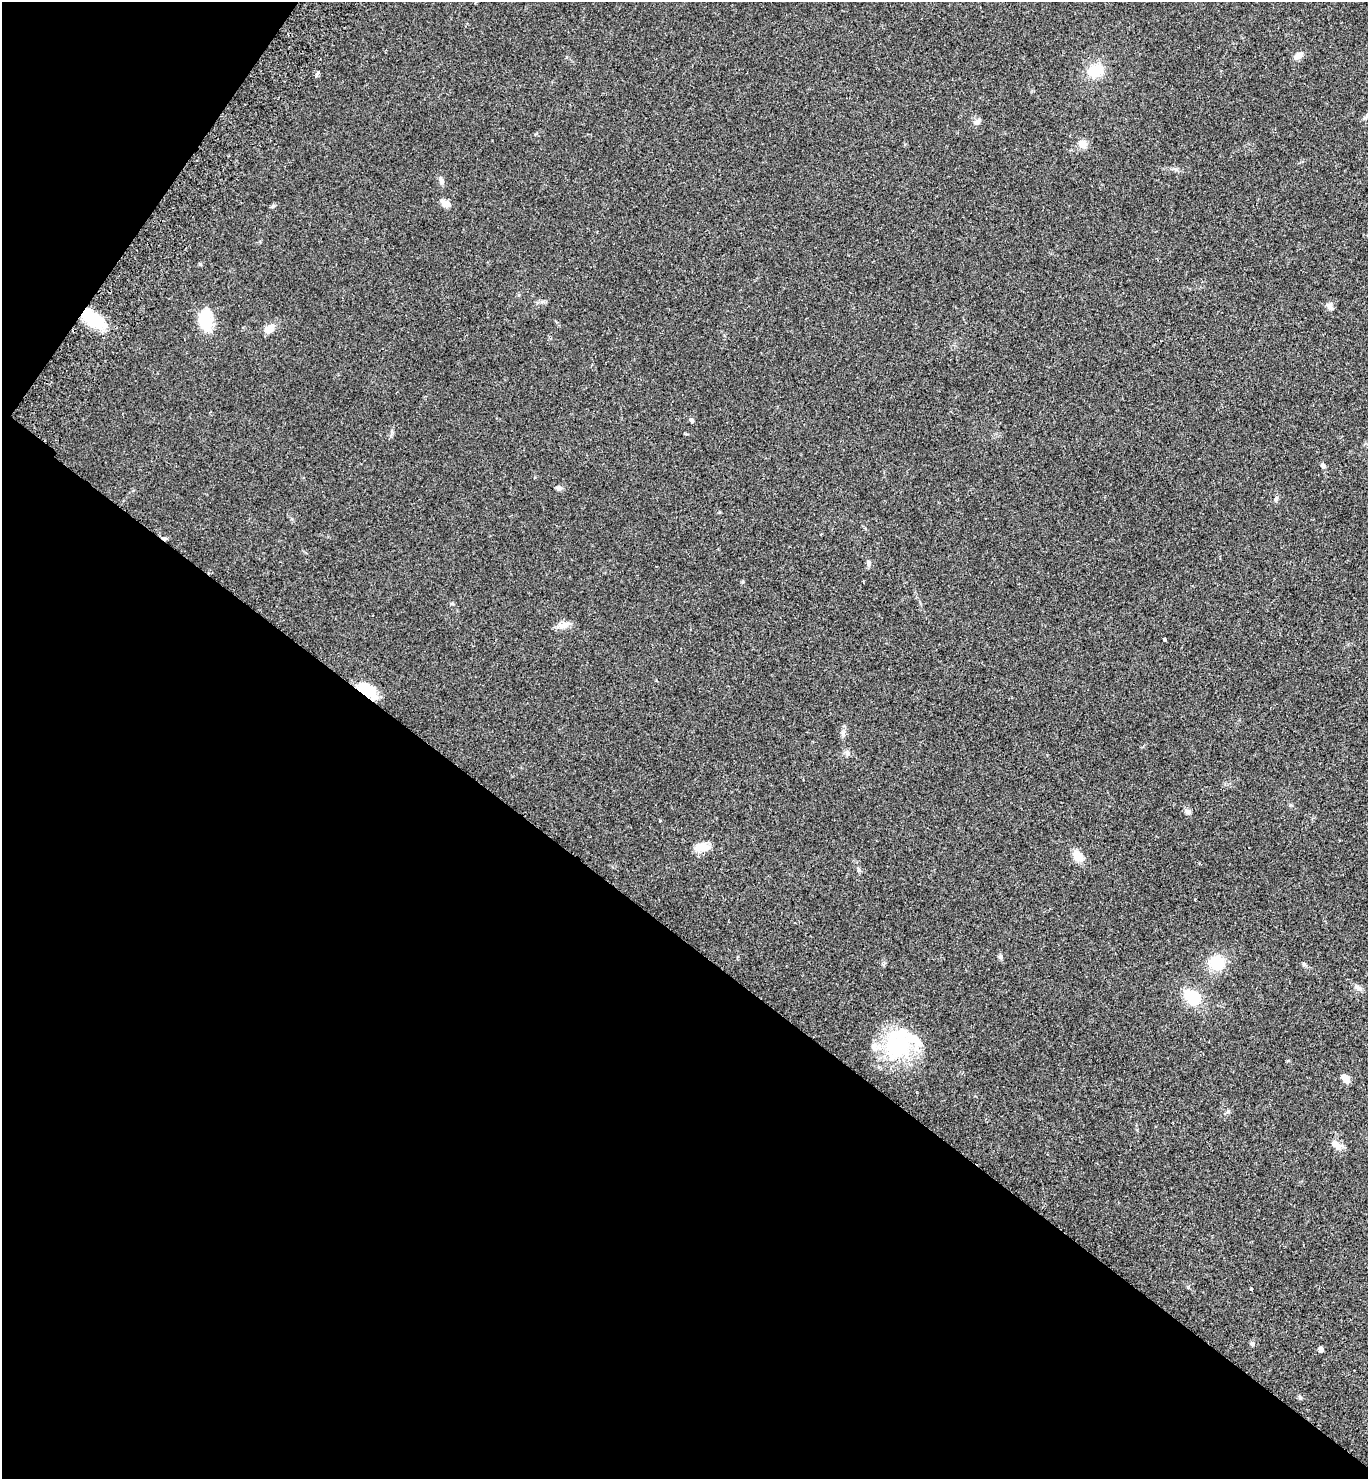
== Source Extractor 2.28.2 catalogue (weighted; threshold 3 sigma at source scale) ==
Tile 9 of 4 x 4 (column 1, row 3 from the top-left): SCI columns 204-1569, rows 1517-2993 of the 6012 x 5983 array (HDU 1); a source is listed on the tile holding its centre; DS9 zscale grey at full resolution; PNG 1370 x 1481 px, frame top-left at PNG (2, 2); no overlay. Shown black and unused: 40% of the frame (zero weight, under 2 of 3 exposures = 3% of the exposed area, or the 3 px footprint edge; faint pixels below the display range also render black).
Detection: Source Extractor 2.28.2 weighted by HDU 2 'WHT'; one run over the whole footprint, this tile lists its part. Background 0.086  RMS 0.0078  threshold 0.0351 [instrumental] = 3 sigma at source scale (4.5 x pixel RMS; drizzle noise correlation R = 1.50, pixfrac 1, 0.05/0.05 arcsec/px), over >= 5 px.
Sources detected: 43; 1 inside a brighter object's white glare — not listed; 2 inside a brighter listed object's ellipse — not listed separately; the other 40 listed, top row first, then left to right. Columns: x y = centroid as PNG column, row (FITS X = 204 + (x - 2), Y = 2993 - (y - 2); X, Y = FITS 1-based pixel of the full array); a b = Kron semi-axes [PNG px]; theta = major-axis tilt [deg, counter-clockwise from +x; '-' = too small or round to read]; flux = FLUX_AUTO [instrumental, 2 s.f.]
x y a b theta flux
1299 55 10 6 36 5.1
1095 71 14 11 14 21
317 74 5 3 - 2
977 122 8 7 - 2.9
1083 144 9 8 - 6.7
441 180 10 5 -65 2
445 203 14 7 -29 4.5
200 264 4 4 - 1.1
1330 306 10 6 -50 3
92 318 28 14 -33 30
205 319 24 15 -86 21
269 328 14 8 37 6.6
692 420 7 5 -40 1.3
1323 465 6 5 - 1.9
558 488 8 6 0 1.7
1276 499 6 5 - 1.5
868 563 9 6 -90 1.9
564 625 17 7 12 5
1164 639 3 3 - 15
368 690 26 12 -42 16
843 733 6 6 - 1.8
847 753 7 4 -72 1.4
1188 812 7 6 - 2.4
660 820 3 3 - 2.7
701 847 15 9 9 11
1078 856 13 9 -56 9.1
859 870 6 4 -89 1.2
1000 957 6 5 - 1.3
1217 963 19 18 - 19
1304 964 6 5 - 1.1
1359 988 9 6 -27 2.4
1192 997 17 13 -31 23
899 1045 45 33 25 57
1345 1078 9 6 -43 6
1228 1111 6 5 - 1.3
1336 1145 16 8 -30 5.7
1251 1289 4 3 - 1
1252 1344 6 5 - 1.3
1320 1349 4 4 - 4
1300 1397 5 5 - 1.2
Overlapping masked pixels (flux is a lower limit): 2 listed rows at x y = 92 318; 368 690
Unlisted compact peaks at least as high as the median listed source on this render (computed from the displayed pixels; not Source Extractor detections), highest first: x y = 273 206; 743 582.